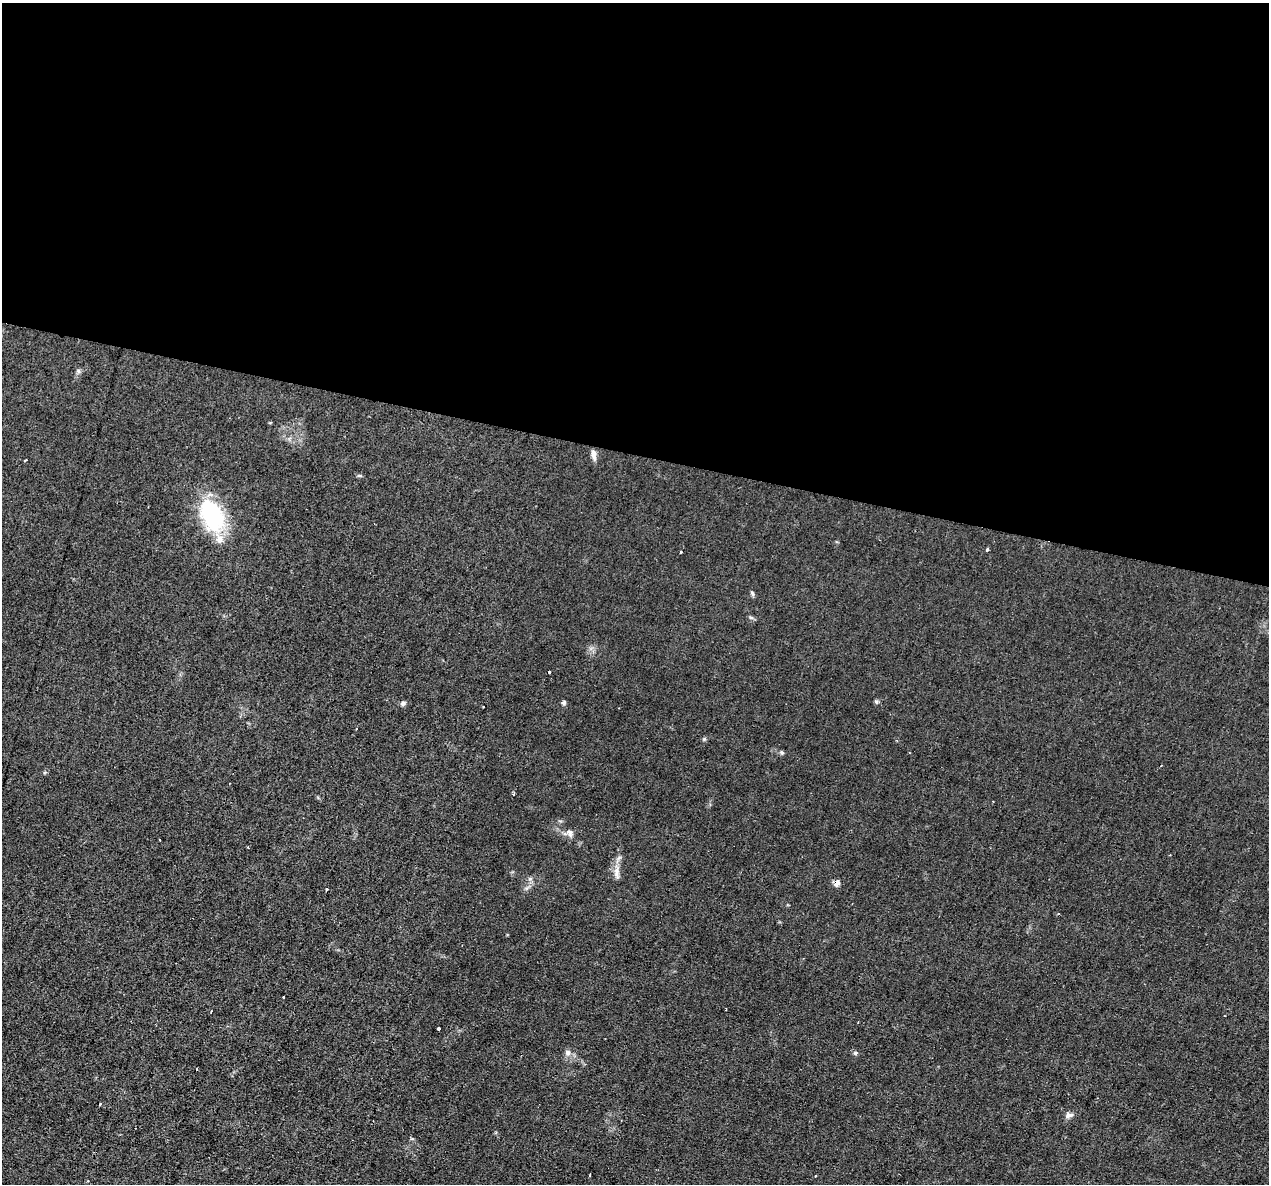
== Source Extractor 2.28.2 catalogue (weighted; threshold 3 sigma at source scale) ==
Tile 3 of 4 x 4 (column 3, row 1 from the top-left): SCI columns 2537-3803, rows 3790-4971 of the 5071 x 5095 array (HDU 1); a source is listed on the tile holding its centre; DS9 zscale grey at full resolution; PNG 1271 x 1186 px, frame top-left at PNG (2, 3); no overlay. Shown black and unused: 38% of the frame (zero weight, under 2 of 3 exposures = <1% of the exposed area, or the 3 px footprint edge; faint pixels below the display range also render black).
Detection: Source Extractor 2.28.2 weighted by HDU 2 'WHT'; one run over the whole footprint, this tile lists its part. Background 0.0451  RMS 0.0069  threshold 0.031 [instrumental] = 3 sigma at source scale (4.5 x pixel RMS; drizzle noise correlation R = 1.50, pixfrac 1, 0.05/0.05 arcsec/px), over >= 5 px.
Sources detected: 27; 2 cosmic-ray / hot-pixel residue — not listed; the other 25 listed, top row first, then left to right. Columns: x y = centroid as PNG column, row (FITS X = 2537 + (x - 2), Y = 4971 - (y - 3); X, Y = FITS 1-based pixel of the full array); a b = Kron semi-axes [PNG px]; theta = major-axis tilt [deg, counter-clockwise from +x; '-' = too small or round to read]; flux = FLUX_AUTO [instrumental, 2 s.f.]
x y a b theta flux
593 454 13 6 -81 3.4
25 460 4 2 - 0.62
212 515 38 23 -66 58
988 550 3 3 - 6.5
681 552 3 3 - 1.4
752 593 6 4 -71 1
751 617 6 4 -19 1
876 701 6 4 -19 0.92
564 702 5 4 - 1.5
403 703 7 5 25 1.7
483 707 3 2 - 1.1
782 753 6 4 -1 0.99
514 794 3 3 - 1.1
570 833 9 5 86 2.6
617 873 18 5 90 4
836 883 6 5 - 4.9
327 889 3 2 - 0.68
283 997 3 2 - 1.1
211 1012 3 2 - 0.74
439 1029 3 3 - 1.7
568 1053 8 7 - 2.2
855 1053 5 5 - 1.1
1069 1115 10 6 13 2.4
590 1175 4 2 - 0.64
815 1176 3 3 - 1.7
Overlapping masked pixels (flux is a lower limit): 1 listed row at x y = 836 883